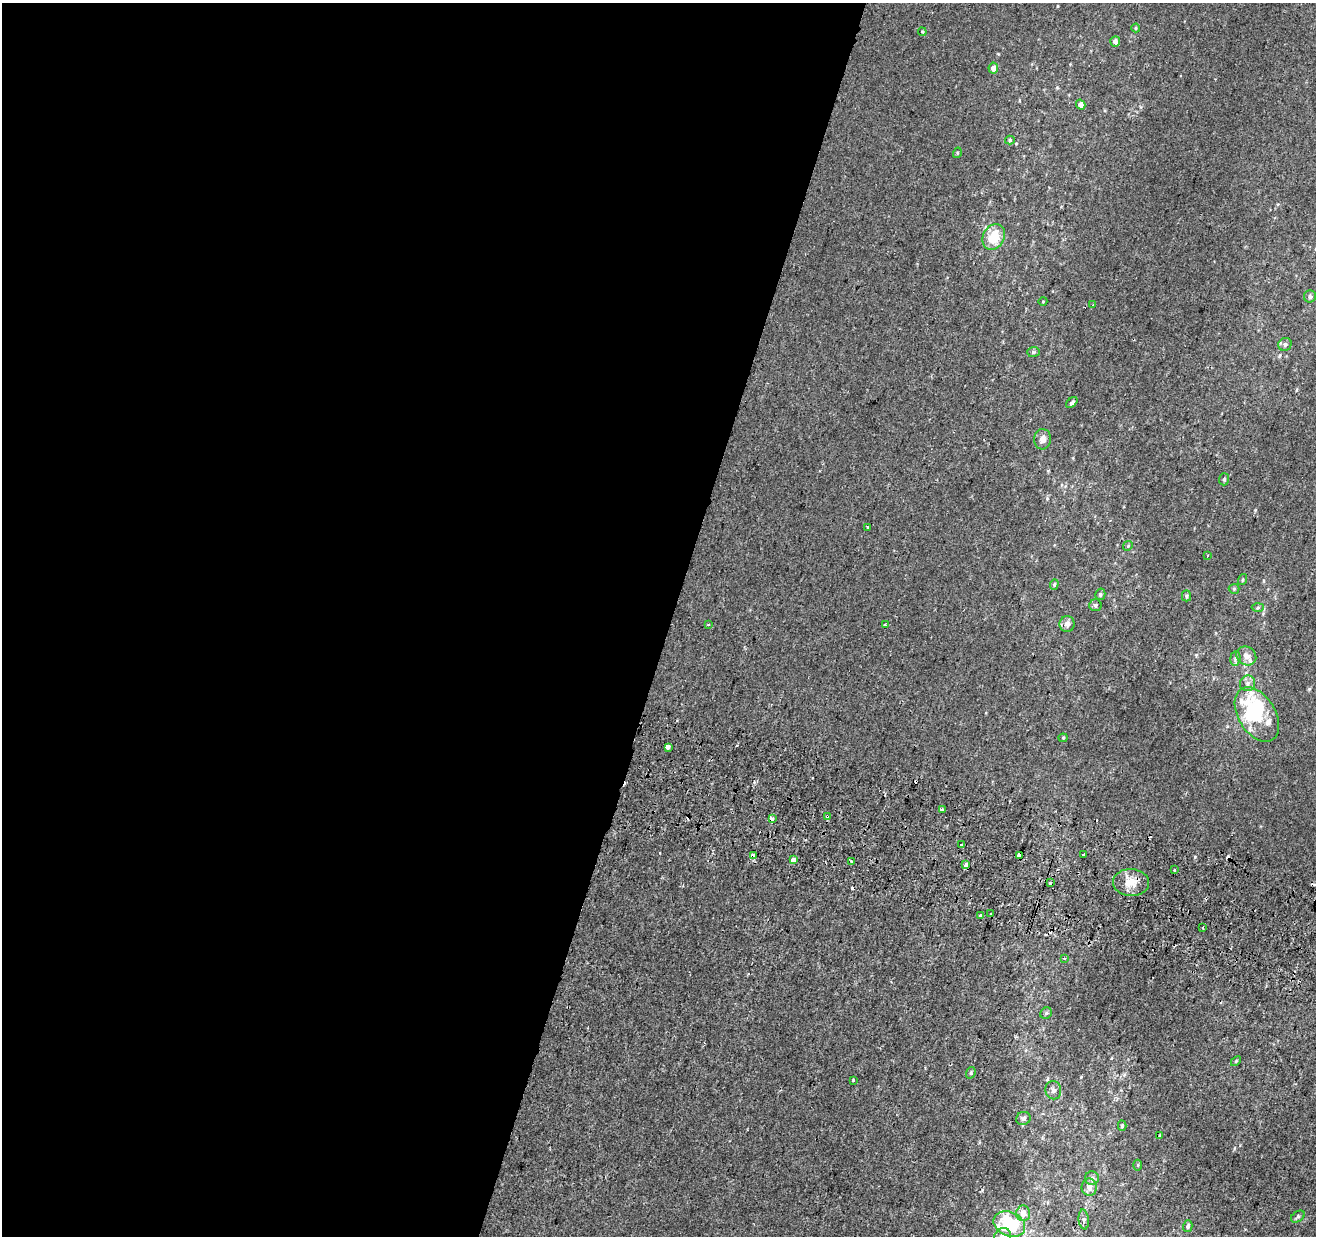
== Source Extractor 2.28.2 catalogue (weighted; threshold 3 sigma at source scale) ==
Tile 5 of 4 x 4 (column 1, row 2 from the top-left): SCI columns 25-1338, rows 2791-4024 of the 5293 x 5519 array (HDU 1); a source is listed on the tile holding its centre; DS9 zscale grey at full resolution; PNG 1318 x 1238 px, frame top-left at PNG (2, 3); each listed source drawn as its Kron ellipse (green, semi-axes under 4 px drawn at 4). Shown black and unused: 51% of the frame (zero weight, under 2 of 3 exposures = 2% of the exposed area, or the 3 px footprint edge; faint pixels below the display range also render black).
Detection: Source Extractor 2.28.2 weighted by HDU 2 'WHT'; one run over the whole footprint, this tile lists its part. Background 0.00152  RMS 0.0029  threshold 0.0131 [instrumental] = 3 sigma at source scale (4.5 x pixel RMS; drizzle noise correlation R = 1.50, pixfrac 1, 0.0396/0.0396 arcsec/px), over >= 5 px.
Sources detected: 82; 1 inside a brighter object's white glare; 10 cosmic-ray / hot-pixel residue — neither listed nor drawn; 2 inside a brighter listed object's ellipse — not listed separately; the other 69 listed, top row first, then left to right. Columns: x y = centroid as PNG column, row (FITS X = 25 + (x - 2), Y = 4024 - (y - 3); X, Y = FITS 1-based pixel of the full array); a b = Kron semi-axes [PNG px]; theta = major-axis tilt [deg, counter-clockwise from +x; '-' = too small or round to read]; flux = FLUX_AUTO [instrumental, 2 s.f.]
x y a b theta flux
1136 28 4 4 - 0.29
922 32 4 3 - 0.32
1115 41 5 5 - 1.2
993 68 5 5 - 1.7
1081 105 5 4 - 1.2
1010 140 5 4 - 0.45
957 153 5 3 - 0.28
994 237 13 10 60 6
1310 296 6 6 - 0.8
1043 301 4 3 - 0.19
1093 305 3 2 - 0.22
1285 344 7 6 - 0.76
1033 352 6 5 - 0.47
1072 402 6 4 42 0.69
1043 439 10 8 84 1.6
1224 479 6 5 - 0.51
867 527 2 2 - 0.28
1128 546 5 4 - 0.36
1207 556 3 2 - 0.21
1243 579 6 3 71 0.28
1054 584 5 4 - 0.4
1234 589 5 5 - 0.4
1100 594 6 5 - 0.48
1186 596 5 4 - 0.57
1095 605 6 6 - 0.63
1258 608 6 4 2 0.48
708 624 3 2 - 0.32
1067 624 8 7 - 1.3
885 625 4 3 - 0.41
1246 656 10 9 - 2
1235 658 7 5 82 0.62
1248 683 8 7 - 1.1
1257 714 30 18 -59 25
1063 738 4 4 - 0.3
668 747 4 3 - 66
942 809 3 3 - 1.7
827 816 4 3 - 0.66
772 819 4 3 - 2.6
961 845 4 3 - 2.1
1083 854 3 3 - 1.5
1019 855 3 3 - 5
753 856 4 4 - 2.1
793 860 4 4 - 5.3
851 861 4 3 - 0.47
966 864 3 3 - 1.8
1174 870 3 3 - 1.9
1131 882 18 13 -5 4.3
1050 883 3 3 - 1.2
990 913 3 3 - 1
980 915 3 3 - 0.32
1203 928 3 2 - 0.4
1064 958 4 3 - 0.61
1046 1013 6 5 - 0.5
1236 1061 6 4 46 0.31
971 1073 6 4 71 0.42
853 1080 3 3 - 0.42
1053 1090 9 8 - 1
1023 1118 7 6 - 0.89
1122 1126 5 3 - 0.56
1160 1136 4 3 - 0.28
1138 1165 5 3 - 0.29
1092 1178 7 7 - 0.84
1089 1187 9 7 -88 1.5
1023 1213 8 7 - 2.4
1298 1216 8 5 36 0.53
1084 1220 10 5 -84 0.66
1009 1224 16 12 -24 19
1188 1226 6 4 73 0.74
1002 1236 9 8 - 1.5
Overlapping masked pixels (flux is a lower limit): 4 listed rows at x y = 827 816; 772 819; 1019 855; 753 856
Isophote crosses this tile's border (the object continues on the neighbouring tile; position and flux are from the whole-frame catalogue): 1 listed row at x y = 1002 1236
Unlisted compact peaks at least as high as the median listed source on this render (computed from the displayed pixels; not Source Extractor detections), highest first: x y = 1195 857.